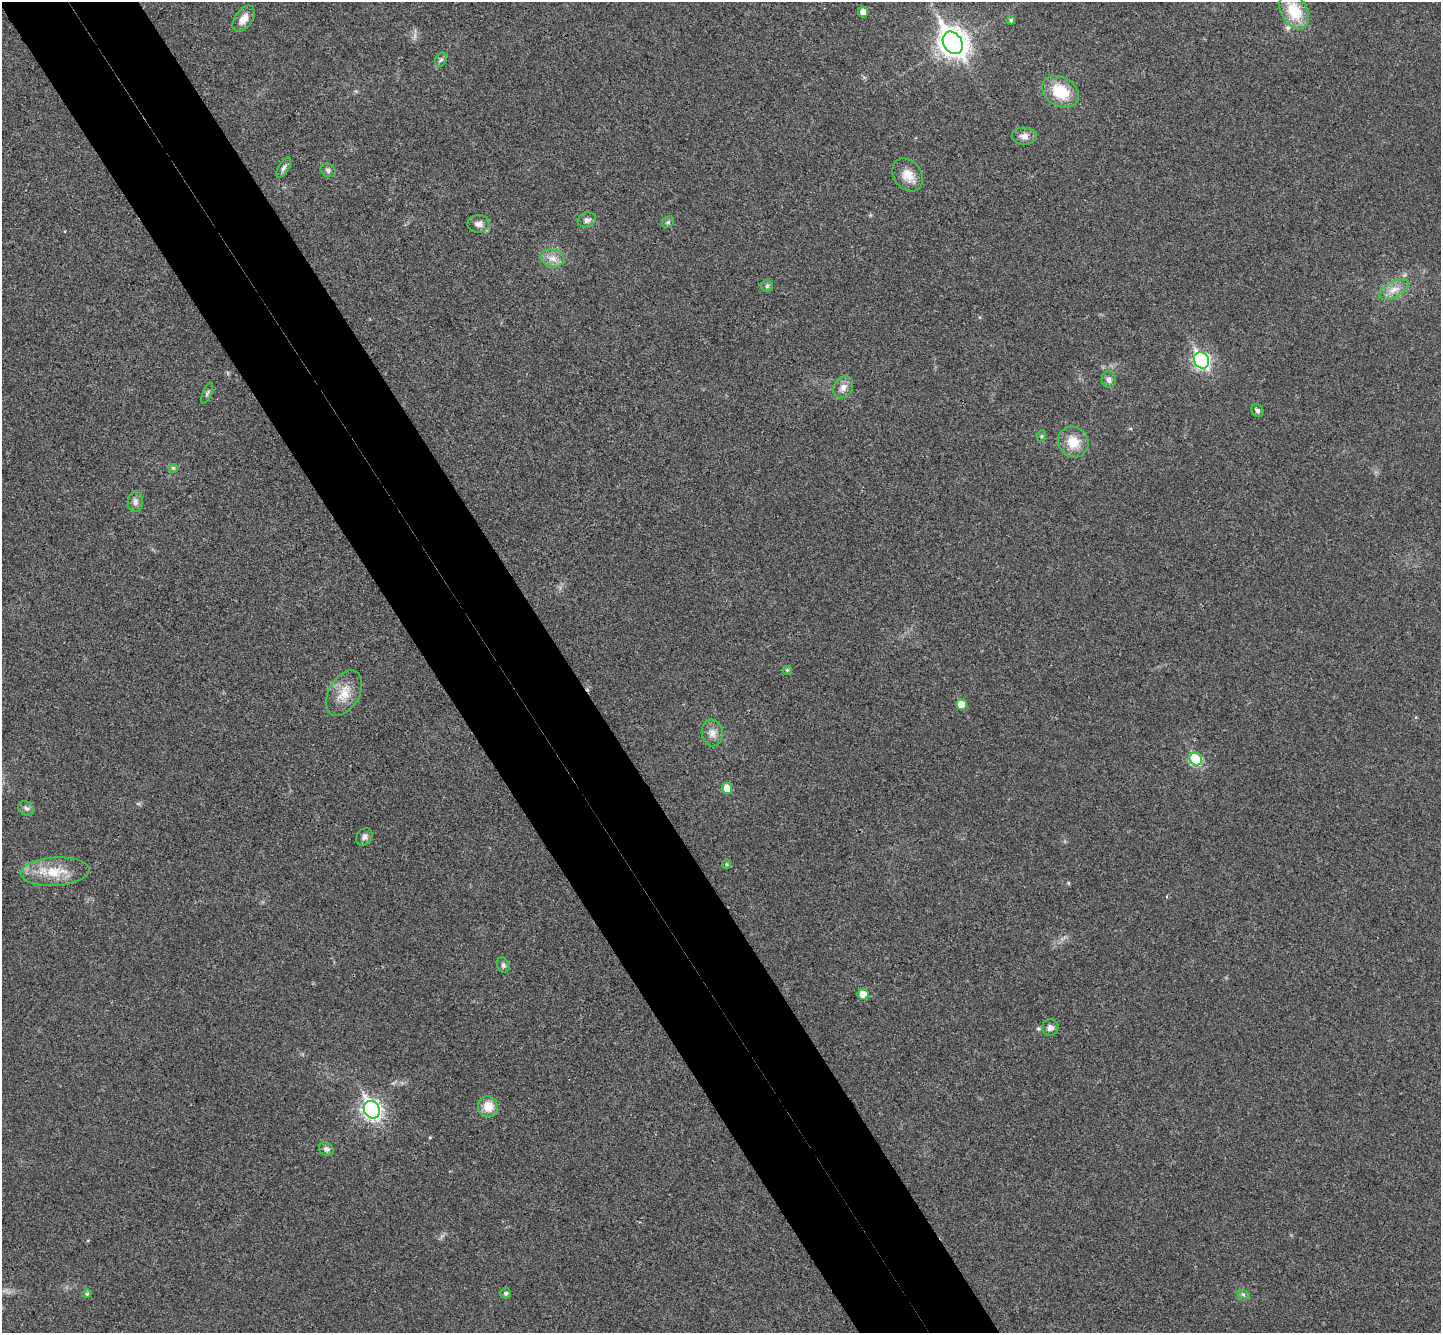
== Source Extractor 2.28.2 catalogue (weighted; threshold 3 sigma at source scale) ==
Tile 11 of 4 x 4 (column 3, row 3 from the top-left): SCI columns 2930-4368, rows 1520-2850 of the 5862 x 5834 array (HDU 1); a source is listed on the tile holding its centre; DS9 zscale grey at full resolution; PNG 1443 x 1335 px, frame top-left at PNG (2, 2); each listed source drawn as its Kron ellipse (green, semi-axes under 4 px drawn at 4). Shown black and unused: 10% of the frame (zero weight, under 3 of 4 exposures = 6% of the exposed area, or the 3 px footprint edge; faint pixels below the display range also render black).
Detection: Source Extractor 2.28.2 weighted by HDU 2 'WHT'; one run over the whole footprint, this tile lists its part. Background 0.0267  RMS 0.0059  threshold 0.0266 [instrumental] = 3 sigma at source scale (4.5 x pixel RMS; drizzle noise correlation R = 1.50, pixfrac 1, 0.05/0.05 arcsec/px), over >= 5 px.
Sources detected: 45; all 45 listed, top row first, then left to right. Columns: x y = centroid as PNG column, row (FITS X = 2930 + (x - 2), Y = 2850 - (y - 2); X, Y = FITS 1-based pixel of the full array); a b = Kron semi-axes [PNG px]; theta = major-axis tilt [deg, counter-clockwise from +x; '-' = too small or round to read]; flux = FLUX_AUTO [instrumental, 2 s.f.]
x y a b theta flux
1294 11 19 13 -60 20
863 12 5 5 - 4.4
244 19 15 9 55 5.2
1011 20 4 4 - 1.1
953 43 12 9 -56 680
441 60 7 5 66 1.2
1060 92 19 14 -31 19
1024 136 12 8 -3 3.4
284 168 11 5 59 1.8
328 170 8 6 -32 1.7
908 175 18 14 -53 7.3
587 220 9 7 20 2.4
668 222 6 5 - 1.1
478 224 11 8 -1 3.2
552 258 12 8 -10 4.4
767 286 6 6 - 1.1
1394 290 16 7 28 5
1202 360 8 7 - 130
1109 380 8 7 - 2.4
843 387 11 9 59 3.8
207 393 11 3 67 1.1
1258 411 7 5 -60 1.5
1042 436 6 4 70 0.76
1073 442 16 14 -43 10
173 468 5 5 - 0.84
135 502 10 7 86 2.6
787 670 5 5 - 0.79
344 693 25 15 60 11
961 704 5 5 - 8
712 733 13 10 -82 4.6
1196 759 6 6 - 37
727 788 5 5 - 7.8
26 808 8 6 -34 1.8
364 837 9 7 54 2.1
726 864 5 3 - 0.59
55 872 34 14 4 16
503 965 8 6 -70 1.5
863 994 5 5 - 6.4
1050 1028 8 8 - 2.6
488 1107 10 10 - 8.9
372 1110 9 7 -59 220
326 1149 8 6 -34 1.8
505 1293 5 5 - 1.3
87 1294 4 4 - 0.9
1243 1294 7 4 -19 1.1